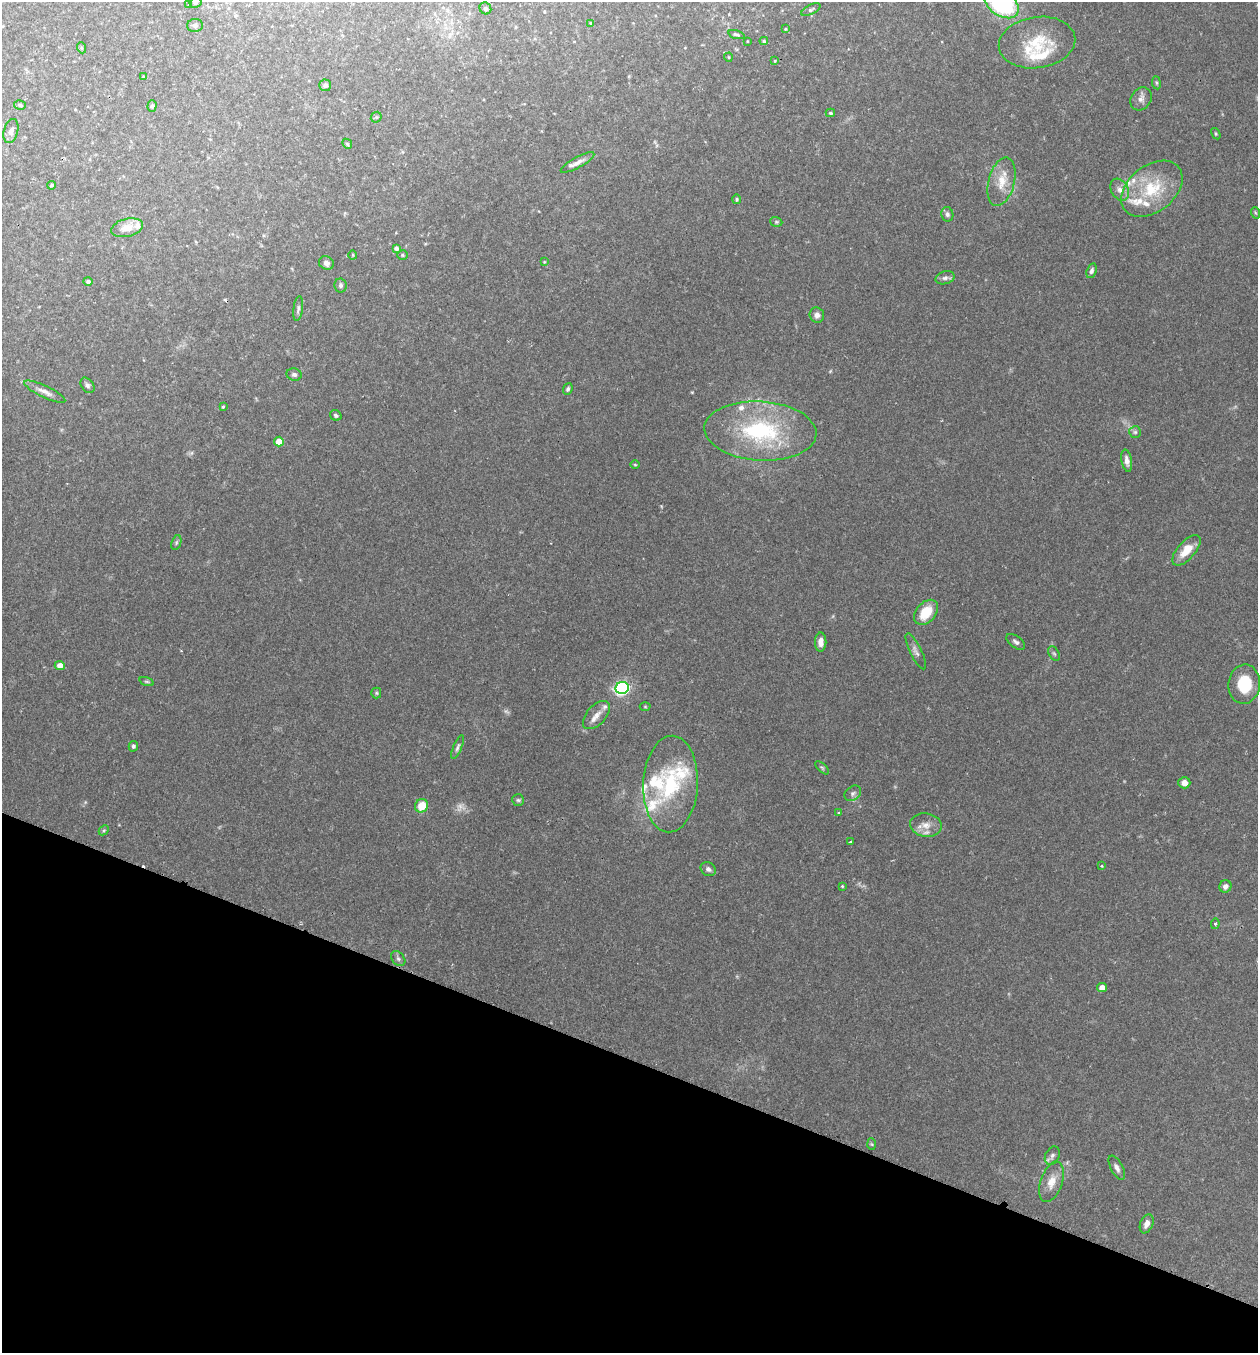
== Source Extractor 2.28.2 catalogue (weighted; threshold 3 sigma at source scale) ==
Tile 15 of 4 x 4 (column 3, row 4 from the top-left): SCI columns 2701-3956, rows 23-1373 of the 5530 x 5451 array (HDU 1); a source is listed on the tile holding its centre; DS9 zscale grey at full resolution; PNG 1260 x 1355 px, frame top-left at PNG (2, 2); each listed source drawn as its Kron ellipse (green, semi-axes under 4 px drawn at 4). Shown black and unused: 22% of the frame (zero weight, under 2 of 3 exposures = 3% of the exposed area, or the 3 px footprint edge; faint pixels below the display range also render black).
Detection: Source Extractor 2.28.2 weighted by HDU 2 'WHT'; one run over the whole footprint, this tile lists its part. Background 0.106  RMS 0.0064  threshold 0.0286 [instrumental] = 3 sigma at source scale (4.5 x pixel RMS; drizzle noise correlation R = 1.50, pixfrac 1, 0.05/0.05 arcsec/px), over >= 5 px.
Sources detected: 113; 2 too faint to see at this stretch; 2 cosmic-ray / hot-pixel residue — neither listed nor drawn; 13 inside a brighter listed object's ellipse — not listed separately; the other 96 listed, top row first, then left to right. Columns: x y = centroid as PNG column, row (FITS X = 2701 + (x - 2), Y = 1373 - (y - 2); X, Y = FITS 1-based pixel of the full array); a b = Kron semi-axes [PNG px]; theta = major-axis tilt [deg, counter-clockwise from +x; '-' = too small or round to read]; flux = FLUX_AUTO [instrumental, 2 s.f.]
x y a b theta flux
195 2 6 5 - 1.5
1002 4 19 12 -34 74
189 5 4 4 - 0.5
485 8 6 5 - 1.3
811 10 10 5 27 1.4
591 23 4 3 - 0.6
195 25 8 6 2 1.7
785 29 3 3 - 0.55
736 34 8 3 -16 1.2
747 41 4 2 - 0.37
764 41 4 4 - 0.89
1037 43 38 25 9 27
82 48 5 3 - 0.76
728 57 4 3 - 0.43
775 61 3 3 - 0.52
144 76 4 3 - 0.75
1156 83 6 3 -82 0.74
325 85 6 6 - 1.7
1141 99 12 10 54 3.5
20 105 6 5 - 1.5
152 106 6 4 89 1.1
830 113 5 4 - 0.94
376 117 6 5 - 0.86
11 131 12 7 74 3
1216 134 6 4 -59 0.68
347 144 5 4 - 0.76
577 162 19 5 29 3.5
1001 182 25 13 76 11
52 185 4 3 - 1
1152 189 34 23 38 29
1120 190 12 8 -60 3.8
737 199 5 4 - 0.75
1256 213 6 3 -70 0.64
947 214 7 6 - 1.7
776 222 6 4 -20 0.85
127 228 16 9 13 7.3
396 248 4 4 - 1.5
353 255 4 4 - 0.56
402 255 5 4 - 0.78
544 262 4 3 - 0.44
326 263 8 6 -30 2.2
1091 271 8 5 73 1.7
945 278 10 6 15 2
88 281 5 4 - 1.5
340 285 7 6 - 1.5
298 309 12 4 82 1.6
817 315 8 7 - 2.5
294 375 7 6 - 1.6
87 385 8 6 -51 1.6
568 389 6 4 70 1.1
45 392 22 6 -25 4
223 407 4 3 - 0.91
336 415 6 5 - 1.3
760 431 56 29 -4 67
1135 432 6 6 - 1.2
279 441 5 5 - 9.7
1127 461 11 5 -80 3.3
635 464 4 3 - 0.55
176 542 8 4 71 1
1186 550 19 9 48 10
926 612 14 10 49 15
821 642 9 5 89 3.8
1016 642 11 5 -37 1.8
916 651 20 5 -64 2.8
1054 654 8 5 -62 1.1
60 665 5 4 - 5.1
147 682 8 3 -19 0.87
1244 684 20 16 85 19
622 688 7 6 - 120
376 693 5 5 - 0.8
645 707 5 3 - 0.54
596 715 17 9 47 5.2
133 746 5 4 - 1.1
458 747 13 4 68 1.6
822 768 8 3 -44 0.88
1184 783 6 5 - 4.4
670 784 48 27 87 51
853 793 9 6 37 1.9
518 800 6 6 - 1.1
422 806 7 6 - 12
839 813 4 2 - 0.46
926 825 16 12 -9 6.5
104 830 5 4 - 0.8
850 842 3 3 - 0.91
1102 866 4 3 - 0.63
708 869 8 6 -34 2.1
842 886 4 3 - 0.54
1225 886 6 6 - 2.4
1215 924 5 4 - 1
398 959 8 6 -49 1.4
1102 988 5 4 - 5.7
872 1144 6 4 -87 0.72
1052 1156 10 7 63 2.3
1117 1168 13 6 -62 2.6
1052 1182 21 11 71 7.9
1147 1224 10 6 69 3.6
Isophote crosses this tile's border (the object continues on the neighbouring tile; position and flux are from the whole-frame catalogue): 2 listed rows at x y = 195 2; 1002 4